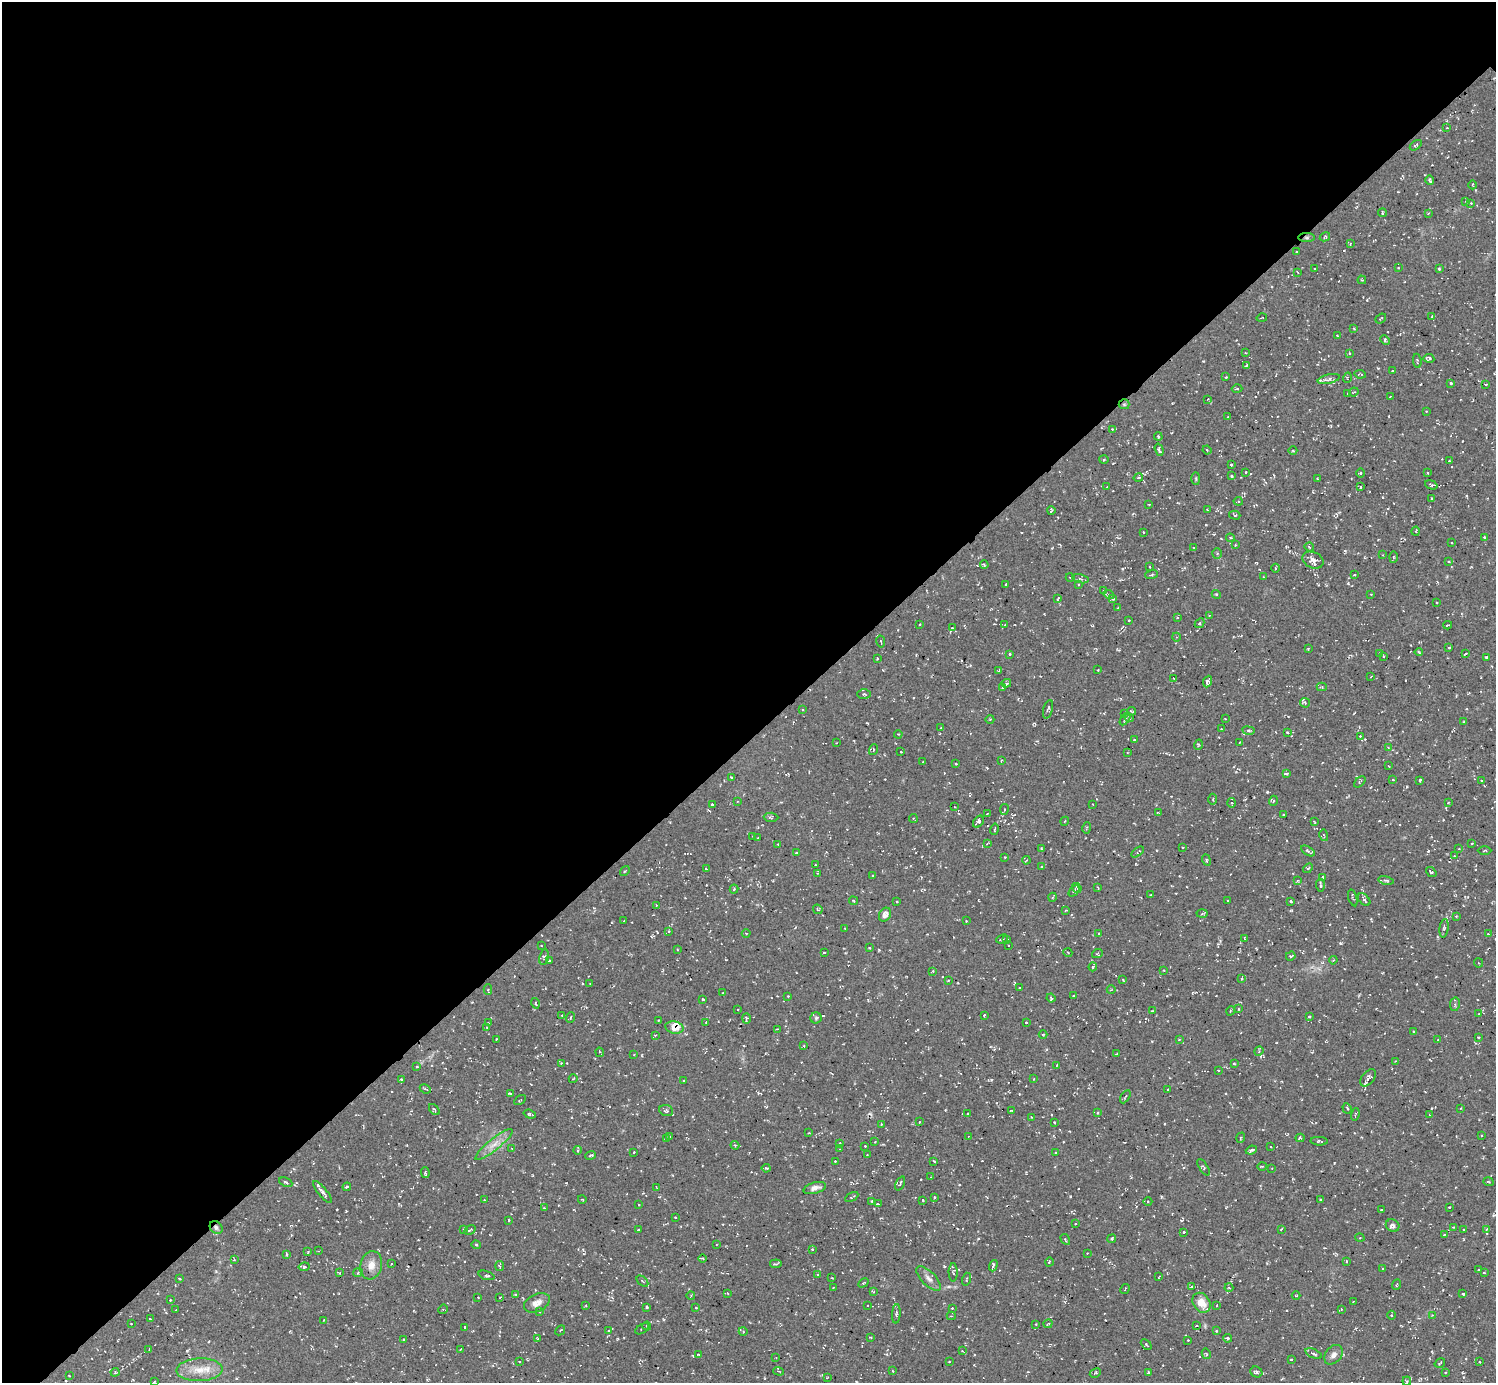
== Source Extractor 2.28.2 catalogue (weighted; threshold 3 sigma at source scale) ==
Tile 5 of 4 x 4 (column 1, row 2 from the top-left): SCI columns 6-1499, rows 3065-4445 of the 5986 x 5985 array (HDU 1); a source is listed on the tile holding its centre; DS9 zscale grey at full resolution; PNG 1498 x 1385 px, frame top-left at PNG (2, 2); each listed source drawn as its Kron ellipse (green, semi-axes under 4 px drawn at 4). Shown black and unused: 53% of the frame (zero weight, under 3 of 5 exposures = <1% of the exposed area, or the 3 px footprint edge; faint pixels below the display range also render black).
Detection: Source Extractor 2.28.2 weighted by HDU 2 'WHT'; one run over the whole footprint, this tile lists its part. Background 0.00766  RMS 0.0069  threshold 0.0311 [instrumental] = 3 sigma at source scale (4.5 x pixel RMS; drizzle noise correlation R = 1.50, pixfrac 1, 0.05/0.05 arcsec/px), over >= 5 px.
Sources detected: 564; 50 cosmic-ray / hot-pixel residue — neither listed nor drawn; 3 inside a brighter listed object's ellipse — not listed separately; of the other 511, all 500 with FLUX_AUTO >= 0.4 (the completeness limit of this list) listed and drawn (11 fainter detections not listed), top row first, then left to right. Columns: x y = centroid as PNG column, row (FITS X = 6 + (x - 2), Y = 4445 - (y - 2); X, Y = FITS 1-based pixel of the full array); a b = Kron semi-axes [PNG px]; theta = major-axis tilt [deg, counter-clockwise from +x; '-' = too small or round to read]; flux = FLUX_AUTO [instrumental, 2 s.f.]
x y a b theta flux
1447 128 3 2 - 0.42
1416 145 7 3 36 1.1
1429 180 5 4 - 1.4
1473 185 4 3 - 0.52
1466 201 4 2 - 0.48
1471 203 2 2 - 0.42
1382 213 4 2 - 0.64
1428 213 4 3 - 0.52
1325 237 5 3 - 0.75
1307 238 8 4 0 1.2
1350 243 3 3 - 0.82
1297 252 2 2 - 0.58
1398 268 3 2 - 0.61
1314 269 3 2 - 0.63
1439 269 4 3 - 0.93
1297 272 3 2 - 0.5
1362 280 4 3 - 0.62
1432 317 3 2 - 0.5
1262 318 5 2 - 0.42
1381 318 6 2 39 0.58
1354 329 4 2 - 0.6
1337 336 3 3 - 0.59
1385 340 5 4 - 1.2
1245 353 2 2 - 0.54
1349 353 4 3 - 0.43
1429 358 5 4 - 1.5
1417 361 7 3 -82 0.7
1246 366 3 2 - 0.5
1393 371 3 2 - 0.66
1360 374 6 2 -8 0.76
1226 377 3 2 - 0.6
1347 378 5 3 - 0.75
1329 379 11 4 13 2.1
1451 383 3 3 - 1.2
1486 384 3 2 - 0.82
1237 389 5 3 - 0.7
1354 392 5 3 - 0.6
1348 393 3 3 - 0.52
1390 396 3 2 - 0.43
1208 399 2 2 - 0.45
1124 404 5 5 - 0.92
1426 411 3 2 - 0.49
1228 417 2 2 - 0.51
1112 429 4 4 - 0.6
1158 437 4 3 - 1
1159 450 6 3 -72 1.5
1207 450 4 3 - 0.7
1293 451 4 3 - 0.51
1104 460 5 3 - 0.66
1449 461 3 2 - 0.75
1231 465 3 2 - 0.88
1246 472 3 2 - 0.54
1427 472 3 2 - 0.63
1360 473 5 3 - 0.61
1231 476 3 3 - 1
1138 477 5 3 - 1.2
1196 479 6 3 -90 0.68
1318 479 4 2 - 0.51
1431 485 6 3 -21 1.1
1106 487 2 2 - 0.4
1360 487 4 3 - 0.79
1431 498 3 2 - 0.63
1238 501 4 4 - 0.87
1149 504 3 2 - 0.5
1207 509 3 2 - 0.48
1051 511 4 2 - 0.85
1235 515 6 4 -16 0.92
1416 531 5 3 - 0.53
1143 532 2 2 - 0.48
1484 537 3 3 - 0.66
1230 538 4 4 - 0.78
1451 542 2 2 - 0.53
1235 545 3 2 - 0.53
1309 547 5 3 - 0.92
1194 548 3 2 - 0.45
1217 554 5 4 - 1.1
1383 555 3 3 - 0.56
1393 557 5 3 - 0.93
1313 560 11 8 -26 4.9
1449 562 4 2 - 0.56
984 565 4 3 - 0.84
1150 567 3 2 - 0.54
1275 568 4 3 - 0.77
1151 575 6 3 19 0.84
1354 575 4 3 - 0.66
1070 577 4 3 - 0.6
1263 577 4 3 - 0.58
1080 579 8 3 -13 1.3
1006 584 2 2 - 0.67
1079 585 3 2 - 0.56
1103 591 2 2 - 0.53
1216 594 4 3 - 0.64
1371 594 2 2 - 0.52
1109 595 5 3 - 0.8
1058 598 4 2 - 0.71
1113 599 4 4 - 0.67
1437 603 2 2 - 0.55
1118 608 4 3 - 0.6
1209 615 4 2 - 0.46
1177 617 4 3 - 0.67
1129 620 2 2 - 0.59
1200 623 5 4 - 0.89
920 624 3 2 - 0.53
1005 625 4 3 - 0.76
1448 625 4 3 - 1.2
952 628 2 2 - 0.7
1176 637 4 3 - 0.61
881 642 6 2 -80 0.62
1308 648 4 3 - 0.45
1449 648 3 2 - 0.52
1419 652 4 2 - 0.58
1380 653 3 2 - 0.47
1010 654 3 2 - 0.93
1465 654 3 2 - 0.6
1383 656 3 2 - 0.5
1487 657 3 3 - 1.3
877 658 3 3 - 0.66
1098 670 3 2 - 0.57
999 671 4 2 - 0.8
1371 676 4 2 - 0.5
1174 678 2 2 - 0.66
1207 681 6 4 67 1.7
1006 683 5 4 - 0.93
1322 687 5 4 - 0.87
1003 688 4 3 - 0.64
864 694 7 5 -1 1.5
1305 703 5 4 - 1
1048 709 9 4 74 1.4
802 710 3 3 - 0.57
1131 711 4 2 - 0.69
1124 714 3 3 - 0.58
1129 718 5 4 - 0.83
990 719 4 2 - 0.52
1125 719 7 3 55 1.1
1225 719 4 2 - 0.53
1464 722 3 2 - 0.54
940 728 3 2 - 0.47
1221 729 2 2 - 0.56
1248 731 6 3 -9 1.1
1287 732 3 3 - 0.79
898 734 4 3 - 0.49
1360 736 2 2 - 0.54
1134 740 3 3 - 0.49
1240 742 3 2 - 0.57
836 743 3 2 - 0.45
1198 745 5 3 - 0.64
1388 747 3 2 - 0.44
873 750 5 3 - 0.57
901 752 3 2 - 0.61
1127 753 3 2 - 0.47
1001 761 3 2 - 0.51
922 762 2 2 - 0.48
956 763 3 3 - 0.83
1389 766 2 2 - 0.59
1286 774 4 3 - 1.1
731 777 3 3 - 0.73
1393 780 3 2 - 0.57
1420 780 3 3 - 0.89
1481 780 3 2 - 0.68
1360 782 7 3 44 0.81
1213 799 5 3 - 0.67
737 801 3 2 - 0.45
1273 801 5 3 - 0.74
1232 803 5 3 - 0.75
1448 803 3 2 - 0.63
712 804 3 3 - 0.92
1093 804 3 2 - 0.43
955 807 4 2 - 0.52
1004 809 5 3 - 0.89
1159 813 4 2 - 0.69
987 814 3 3 - 0.75
1283 815 3 2 - 0.48
771 817 7 4 -3 1.1
913 818 4 2 - 0.59
1065 821 4 3 - 0.64
978 822 7 4 52 2.3
1314 822 3 2 - 0.63
1087 828 5 3 - 0.68
994 829 6 2 75 0.66
1324 835 6 3 -75 0.67
753 837 4 2 - 0.51
758 838 3 3 - 0.59
1472 843 4 2 - 0.48
778 844 4 3 - 0.75
987 844 4 3 - 0.6
1182 847 3 2 - 0.54
1041 849 4 3 - 0.65
1459 849 3 3 - 0.58
1308 851 7 3 -32 1.4
1485 851 7 3 1 0.83
1138 852 7 3 34 0.77
796 853 4 2 - 0.54
1454 856 2 2 - 0.5
1005 857 3 2 - 0.63
1026 860 4 3 - 0.82
1206 860 6 3 -69 0.94
816 865 2 2 - 0.55
1041 867 4 3 - 0.55
1308 868 5 3 - 0.81
706 869 3 2 - 0.63
625 871 5 3 - 0.68
1431 872 6 3 -40 1.1
817 873 2 2 - 0.58
873 876 3 2 - 0.71
1323 877 3 3 - 1
1386 880 8 3 -11 0.94
1297 881 4 2 - 0.54
1320 885 6 4 -86 1.4
1077 888 5 3 - 0.93
1098 888 4 2 - 0.48
734 889 4 4 - 0.86
1074 891 6 3 49 0.82
1150 895 3 2 - 0.4
1053 897 4 3 - 0.58
1353 898 8 2 -74 1
1228 900 3 2 - 0.57
1364 900 7 4 -43 1.4
853 901 4 3 - 0.59
897 901 4 2 - 0.52
1291 901 3 3 - 1
656 905 3 3 - 0.56
818 909 5 3 - 0.64
1066 910 3 2 - 0.52
1202 914 5 3 - 0.71
885 915 7 5 59 4.9
1456 916 4 3 - 0.57
624 921 2 2 - 0.49
966 921 3 2 - 0.62
845 928 3 2 - 0.63
1444 928 9 4 81 1.5
669 932 3 3 - 0.85
746 933 4 3 - 0.58
1099 933 3 3 - 0.83
1488 934 3 3 - 0.78
1245 938 3 3 - 0.61
1002 939 6 2 24 0.93
1007 939 3 2 - 0.53
541 945 3 2 - 0.52
1008 945 3 2 - 0.46
869 948 3 2 - 0.57
677 950 3 2 - 0.65
824 952 3 2 - 0.73
1068 953 4 3 - 0.66
1097 954 5 3 - 0.68
1291 956 5 3 - 0.74
544 957 8 4 79 1.2
549 960 3 2 - 0.89
1333 960 4 3 - 0.68
1479 963 5 3 - 0.66
1093 967 4 3 - 0.81
1164 970 2 2 - 0.5
933 971 4 4 - 0.68
1242 978 3 2 - 0.62
1123 980 3 2 - 0.5
948 981 3 2 - 0.43
590 984 3 2 - 0.41
1019 987 2 2 - 0.61
488 990 5 3 - 0.85
1111 990 4 3 - 0.55
723 993 3 2 - 0.45
788 996 3 2 - 0.45
1073 996 3 2 - 0.64
1051 998 4 3 - 0.78
703 999 3 2 - 0.7
535 1003 5 3 - 1.3
1455 1004 7 5 80 1.2
1239 1009 3 2 - 0.41
738 1010 3 2 - 0.69
1152 1011 3 2 - 0.48
1230 1011 5 3 - 0.61
1479 1013 2 2 - 0.41
984 1015 3 2 - 0.65
562 1016 2 2 - 0.43
1309 1016 3 3 - 0.6
570 1018 5 2 - 0.62
746 1018 5 4 - 0.99
816 1018 5 5 - 1.2
659 1020 3 2 - 0.61
1026 1022 3 3 - 0.64
488 1023 3 2 - 0.58
706 1023 3 3 - 0.52
487 1027 3 3 - 0.79
674 1028 9 6 -13 6.3
777 1029 3 3 - 0.86
1413 1031 3 2 - 0.54
1043 1034 4 3 - 0.48
655 1035 3 3 - 0.77
1478 1037 2 2 - 0.55
496 1039 2 2 - 0.63
1179 1040 4 2 - 0.49
1438 1040 3 2 - 0.46
804 1046 3 2 - 0.49
1259 1051 5 4 - 0.72
600 1052 4 2 - 0.93
634 1054 3 2 - 0.42
1117 1054 3 2 - 0.46
1396 1061 3 3 - 0.57
561 1063 3 3 - 0.66
1234 1064 3 2 - 0.57
1057 1065 3 2 - 0.54
417 1067 4 2 - 0.49
1218 1070 2 2 - 0.57
1368 1078 10 6 50 2.8
573 1079 4 2 - 0.42
1033 1079 3 2 - 0.45
401 1080 3 3 - 0.8
683 1080 2 2 - 0.54
425 1089 6 3 -25 0.94
1168 1089 3 2 - 0.47
511 1094 4 3 - 1.5
1125 1097 7 3 60 0.78
520 1100 6 2 32 0.56
1347 1108 5 3 - 0.97
1461 1108 3 2 - 0.44
434 1109 6 3 -49 0.75
666 1111 7 5 -23 1.6
1011 1111 4 2 - 0.48
1098 1113 4 4 - 0.85
530 1114 6 3 -18 1.3
967 1114 2 2 - 0.56
1355 1114 6 2 77 0.66
1429 1115 3 2 - 0.57
1031 1117 4 2 - 0.43
920 1122 3 2 - 0.45
1054 1122 3 3 - 0.77
881 1124 4 3 - 0.59
808 1133 3 2 - 0.45
1481 1135 3 2 - 0.47
670 1136 3 3 - 0.56
968 1136 4 3 - 0.63
666 1138 4 4 - 0.88
1241 1138 5 3 - 0.76
1300 1138 4 3 - 1
1319 1141 8 3 -4 1
875 1142 3 2 - 0.57
839 1143 3 3 - 0.51
494 1145 23 5 39 6.7
735 1145 4 3 - 0.75
865 1146 3 2 - 0.54
1271 1147 4 3 - 0.52
512 1148 4 2 - 0.48
840 1149 3 3 - 0.47
578 1150 4 3 - 0.76
1251 1150 5 3 - 2
634 1152 3 2 - 0.48
1056 1153 2 2 - 0.55
591 1155 5 3 - 1.1
867 1155 2 2 - 0.5
835 1161 3 2 - 0.63
934 1161 3 3 - 0.89
1262 1166 5 3 - 0.75
1203 1167 9 3 -58 0.87
766 1168 4 3 - 0.65
1272 1168 2 2 - 0.57
425 1172 5 3 - 1
931 1177 3 2 - 0.65
286 1182 7 4 -25 1.2
1488 1182 5 3 - 0.71
900 1183 7 3 66 0.85
347 1187 4 3 - 0.91
656 1187 4 2 - 0.54
815 1188 11 5 16 3.4
322 1192 14 4 -50 3.3
852 1197 7 2 31 0.82
934 1197 3 2 - 0.77
582 1199 4 3 - 0.42
1320 1199 4 3 - 0.58
484 1200 3 2 - 0.48
923 1200 3 2 - 0.63
872 1201 3 2 - 0.65
1148 1201 4 3 - 0.56
878 1204 3 2 - 0.72
639 1205 3 2 - 0.43
1449 1207 3 2 - 0.81
544 1208 3 3 - 0.43
1382 1210 3 3 - 0.79
675 1217 2 2 - 0.55
509 1220 3 2 - 0.56
1075 1224 3 2 - 0.61
1393 1226 7 6 - 2.6
1453 1227 3 3 - 0.5
216 1228 7 5 -43 1.9
464 1229 4 2 - 0.59
1281 1229 4 3 - 0.52
1463 1229 2 2 - 0.52
1487 1229 4 3 - 0.69
470 1230 6 2 32 0.97
638 1230 3 3 - 0.87
1184 1232 4 3 - 0.8
1444 1234 3 2 - 0.56
1360 1238 5 3 - 0.7
1065 1239 6 3 -59 0.68
1112 1239 4 3 - 0.91
716 1244 2 2 - 0.48
476 1245 4 3 - 0.68
812 1249 4 3 - 0.8
318 1251 2 2 - 0.49
308 1252 4 3 - 0.83
1087 1253 2 2 - 0.47
287 1254 4 3 - 0.83
702 1258 4 2 - 0.58
234 1260 4 2 - 0.46
1346 1261 3 2 - 0.6
1049 1262 4 3 - 0.5
391 1264 3 2 - 0.44
776 1264 6 2 7 0.86
371 1265 14 10 75 6.7
500 1266 5 3 - 0.8
993 1266 6 3 71 1.4
304 1267 5 4 - 1
1383 1268 3 2 - 0.48
1479 1270 3 2 - 0.9
953 1272 9 4 -90 1.2
339 1273 3 2 - 0.7
358 1273 5 4 - 0.81
1484 1273 4 2 - 0.54
486 1275 8 4 -18 1.5
817 1275 4 3 - 0.67
1159 1277 3 2 - 0.57
832 1278 3 2 - 0.46
929 1278 16 7 -46 3.9
179 1279 3 2 - 0.85
966 1279 6 3 72 0.77
642 1281 7 3 -43 0.78
863 1283 5 2 - 0.58
1397 1285 5 3 - 0.77
833 1287 3 2 - 0.44
1191 1287 4 2 - 0.59
1229 1288 4 3 - 0.71
1125 1289 5 2 - 0.57
873 1292 3 3 - 0.61
727 1293 3 2 - 0.52
516 1294 3 2 - 0.8
1463 1294 3 3 - 0.83
691 1295 4 3 - 0.56
1296 1296 4 3 - 0.5
478 1297 2 2 - 0.46
500 1297 2 2 - 0.65
170 1300 3 3 - 0.5
1354 1302 3 2 - 0.49
537 1303 14 8 25 5
1202 1303 11 8 -55 9.3
867 1305 2 2 - 0.46
1217 1305 3 2 - 0.67
586 1306 3 2 - 0.56
647 1307 3 2 - 0.56
696 1307 2 2 - 0.6
952 1308 3 3 - 0.67
443 1309 5 4 - 0.73
1341 1309 3 3 - 0.56
176 1310 2 2 - 0.55
540 1311 3 3 - 0.7
896 1314 10 4 86 1.4
1391 1315 4 3 - 0.67
1432 1315 4 3 - 0.57
951 1316 4 4 - 0.8
150 1319 3 2 - 0.72
324 1320 4 2 - 0.61
131 1324 3 2 - 0.44
1036 1324 4 3 - 0.7
1048 1324 5 3 - 0.72
647 1326 4 4 - 0.7
1196 1326 3 2 - 0.59
465 1327 3 3 - 0.85
642 1329 8 3 33 0.67
560 1330 5 2 - 0.59
608 1331 4 4 - 1.1
743 1331 4 3 - 0.6
1217 1331 3 2 - 0.68
871 1337 3 2 - 0.6
1227 1338 4 3 - 0.89
538 1339 3 3 - 0.95
403 1340 3 2 - 0.72
1188 1340 3 2 - 0.44
1146 1344 6 3 -43 0.87
460 1349 3 2 - 0.59
149 1350 3 2 - 0.49
962 1351 3 2 - 0.58
698 1354 3 2 - 0.46
1206 1354 5 4 - 0.69
1314 1354 9 4 -22 1.7
1334 1355 11 7 50 3.3
776 1358 3 2 - 0.45
1291 1359 3 2 - 0.5
519 1361 3 2 - 0.68
949 1361 2 2 - 0.47
1480 1362 2 2 - 0.57
1440 1363 5 2 - 0.65
200 1370 23 11 2 12
779 1371 5 3 - 0.72
893 1371 2 2 - 0.4
115 1372 4 4 - 0.68
1148 1372 3 2 - 0.91
1256 1372 6 5 - 1.4
1445 1372 3 2 - 0.61
1095 1373 6 3 26 0.78
69 1376 2 2 - 0.6
827 1378 3 2 - 0.41
154 1381 3 2 - 0.62
1407 1381 4 4 - 0.81
Overlapping masked pixels (flux is a lower limit): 4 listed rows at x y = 1307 238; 1124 404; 674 1028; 216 1228
Unlisted compact peaks at least as high as the median listed source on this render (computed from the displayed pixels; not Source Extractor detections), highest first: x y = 1428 851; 879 950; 991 1080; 1340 943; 1206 525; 1203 361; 1334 1163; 1378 368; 867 723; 1122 569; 1345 551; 1466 496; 187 1350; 1367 300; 216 1271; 978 1239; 1152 1041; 868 1000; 583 1250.